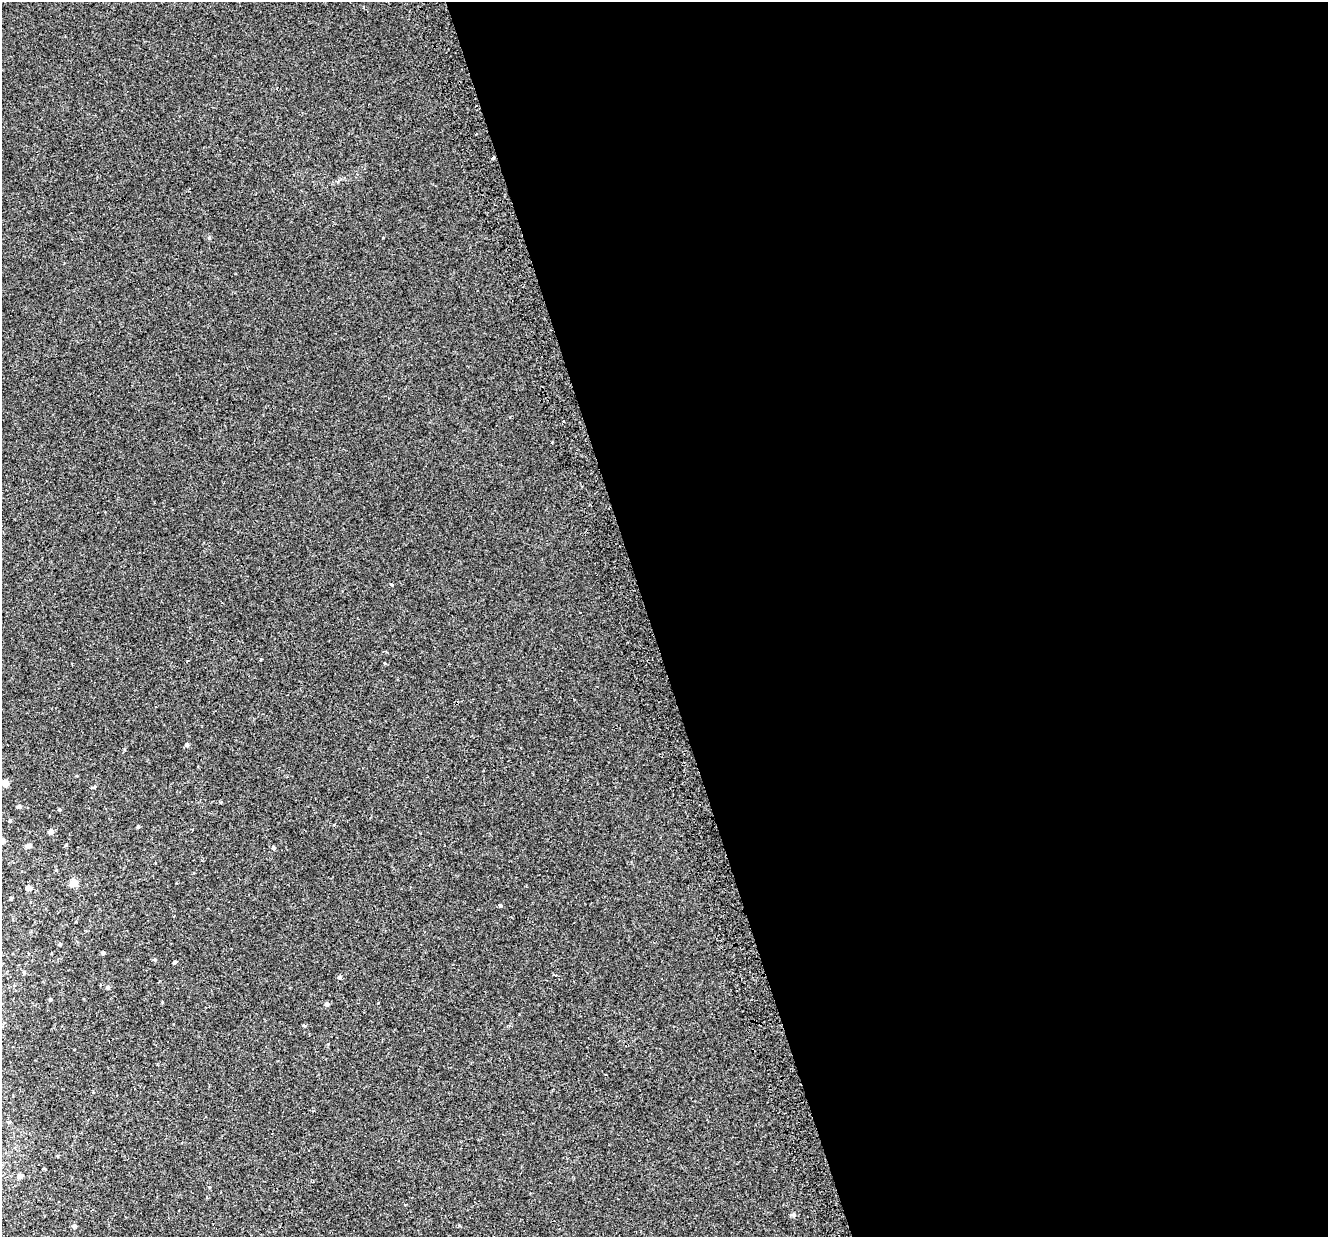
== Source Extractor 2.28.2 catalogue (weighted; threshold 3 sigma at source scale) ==
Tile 8 of 4 x 4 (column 4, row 2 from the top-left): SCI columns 4023-5348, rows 2625-3859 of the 5395 x 5196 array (HDU 1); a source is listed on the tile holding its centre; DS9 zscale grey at full resolution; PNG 1330 x 1239 px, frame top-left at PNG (2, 2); no overlay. Shown black and unused: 51% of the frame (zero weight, under 2 of 3 exposures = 3% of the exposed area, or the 3 px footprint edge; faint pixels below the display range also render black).
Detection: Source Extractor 2.28.2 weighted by HDU 2 'WHT'; one run over the whole footprint, this tile lists its part. Background 4.12e-05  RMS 0.0025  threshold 0.0113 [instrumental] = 3 sigma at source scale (4.5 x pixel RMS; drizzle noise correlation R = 1.50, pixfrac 1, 0.0396/0.0396 arcsec/px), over >= 5 px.
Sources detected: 34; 2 cosmic-ray / hot-pixel residue — not listed; the other 32 listed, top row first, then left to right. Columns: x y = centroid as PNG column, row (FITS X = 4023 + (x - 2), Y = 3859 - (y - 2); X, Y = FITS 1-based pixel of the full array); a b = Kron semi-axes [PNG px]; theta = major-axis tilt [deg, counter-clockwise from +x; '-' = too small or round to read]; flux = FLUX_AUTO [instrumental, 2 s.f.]
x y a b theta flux
493 158 4 3 - 0.82
552 442 2 2 - 0.25
261 659 3 3 - 0.49
384 663 3 3 - 0.24
186 744 5 5 - 0.44
5 783 5 4 - 2.7
94 787 5 4 - 0.27
19 807 5 4 - 0.54
10 821 5 4 - 0.3
138 827 4 4 - 0.28
51 832 4 4 - 1.1
2 841 5 4 - 1.3
29 846 6 5 - 0.77
274 848 4 4 - 0.76
74 883 5 5 - 4.1
28 888 5 5 - 0.92
11 898 4 3 - 0.31
500 905 3 3 - 0.52
60 944 4 4 - 0.35
103 953 4 3 - 0.49
155 960 5 4 - 0.28
175 962 4 3 - 0.34
339 977 5 4 - 0.48
108 987 5 5 - 0.47
50 1000 5 4 - 0.32
327 1004 5 5 - 0.58
304 1026 4 3 - 1.2
57 1156 5 3 - 0.19
44 1168 3 3 - 0.63
20 1176 4 4 - 1.2
793 1215 6 5 - 0.43
74 1226 5 5 - 0.47
Overlapping masked pixels (flux is a lower limit): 1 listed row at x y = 493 158
Isophote crosses this tile's border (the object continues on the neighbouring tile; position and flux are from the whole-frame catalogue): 1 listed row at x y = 2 841
Unlisted compact peaks at least as high as the median listed source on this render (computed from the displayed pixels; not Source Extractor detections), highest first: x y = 209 238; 383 238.